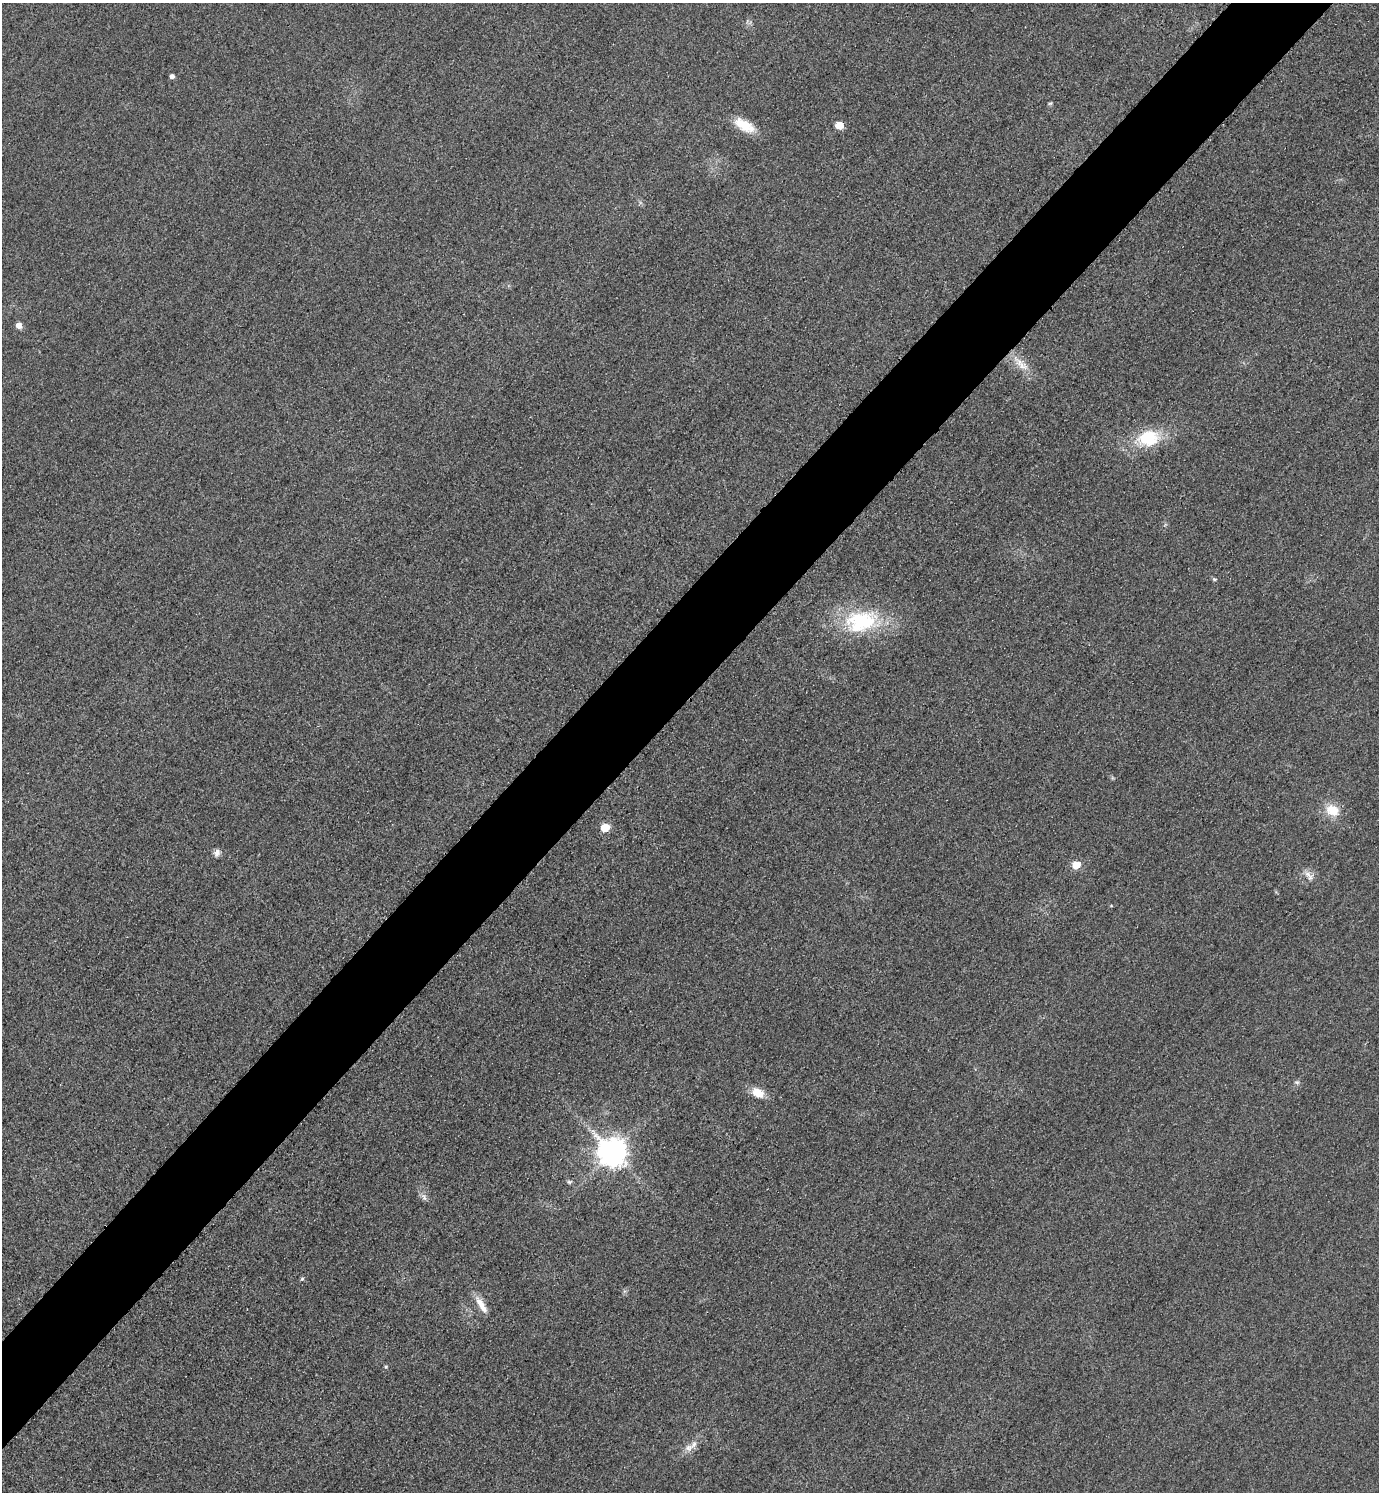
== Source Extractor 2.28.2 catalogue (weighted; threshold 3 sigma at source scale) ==
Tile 10 of 4 x 4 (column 2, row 3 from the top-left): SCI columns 1704-3080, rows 1520-3009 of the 6018 x 6018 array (HDU 1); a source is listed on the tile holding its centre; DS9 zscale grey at full resolution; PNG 1381 x 1494 px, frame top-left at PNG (2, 3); no overlay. Shown black and unused: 7% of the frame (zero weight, under 3 of 4 exposures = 3% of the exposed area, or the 3 px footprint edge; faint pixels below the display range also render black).
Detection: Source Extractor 2.28.2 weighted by HDU 2 'WHT'; one run over the whole footprint, this tile lists its part. Background 0.0749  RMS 0.017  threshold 0.0778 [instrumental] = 3 sigma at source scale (4.5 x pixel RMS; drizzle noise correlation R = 1.50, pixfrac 1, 0.05/0.05 arcsec/px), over >= 5 px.
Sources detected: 24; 1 inside a brighter listed object's ellipse — not listed separately; the other 23 listed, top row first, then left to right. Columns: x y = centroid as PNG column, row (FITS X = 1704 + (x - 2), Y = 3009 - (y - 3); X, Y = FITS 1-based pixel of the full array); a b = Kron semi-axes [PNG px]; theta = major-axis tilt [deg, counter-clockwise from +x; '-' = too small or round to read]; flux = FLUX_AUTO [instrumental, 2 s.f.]
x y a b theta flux
172 76 4 4 - 7.2
1050 103 6 4 2 2.4
744 125 29 13 -30 38
839 125 5 5 - 42
18 325 6 6 - 13
1021 364 32 10 -43 29
1148 438 30 20 10 83
1214 579 6 5 - 2.6
861 621 49 30 9 150
1332 810 18 14 -29 35
605 828 6 5 - 60
217 853 9 7 78 7.9
1076 865 6 6 - 31
1308 874 13 8 -40 12
1297 1082 7 5 -19 3.6
758 1093 16 11 -29 26
612 1153 9 9 - 2500
569 1182 7 5 -1 3.3
424 1197 12 6 -61 7.2
302 1279 5 4 - 2.9
481 1305 26 8 -59 22
386 1367 5 4 - 2
694 1444 15 7 52 12